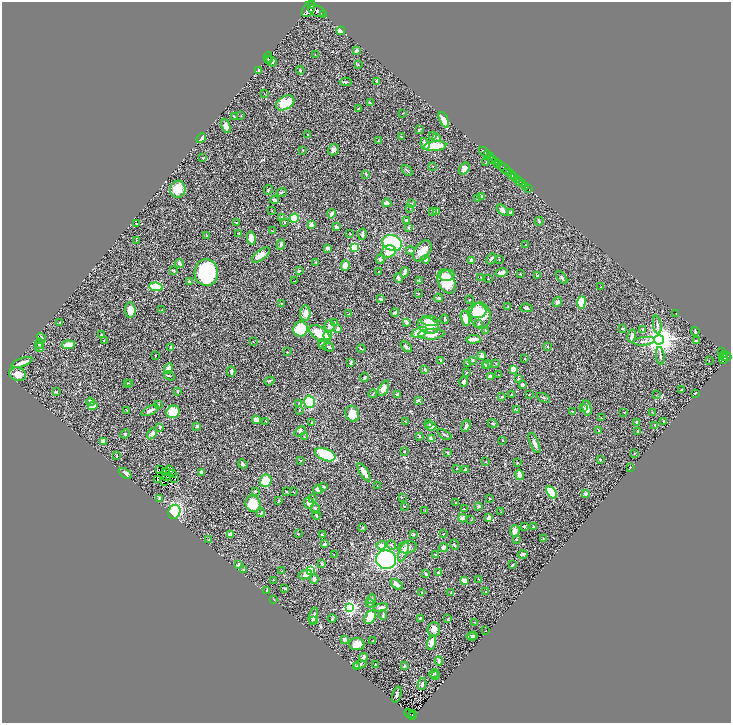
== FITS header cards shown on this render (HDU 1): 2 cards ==
NAXIS1  =                 1457
NAXIS2  =                 1441

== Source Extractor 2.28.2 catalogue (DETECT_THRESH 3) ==
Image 1457 x 1441 px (HDU 1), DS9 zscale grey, zoomed out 1/2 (1 PNG px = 2 x 2 image px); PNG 733 x 725 px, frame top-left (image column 1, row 1441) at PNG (2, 2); each listed source drawn as its Kron ellipse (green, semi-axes under 4 px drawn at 4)
Background 0.64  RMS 0.026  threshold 0.0788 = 3 sigma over >= 5 px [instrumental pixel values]
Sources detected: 429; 29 cannot appear on this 1/2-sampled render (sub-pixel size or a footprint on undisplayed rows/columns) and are neither listed nor drawn; the other 400 listed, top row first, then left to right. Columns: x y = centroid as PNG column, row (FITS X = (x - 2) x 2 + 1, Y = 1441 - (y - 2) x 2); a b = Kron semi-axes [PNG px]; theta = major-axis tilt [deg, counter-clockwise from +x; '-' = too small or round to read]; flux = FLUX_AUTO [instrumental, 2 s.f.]
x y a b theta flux
311 5 2 2 - 570
309 9 9 5 57 3200
317 11 9 5 -22 3400
323 14 2 1 - 100
341 31 4 4 - 30
356 51 3 2 - 15
315 55 2 2 - 2.3
268 57 5 2 - 3.9
269 60 3 2 - 3.7
271 61 6 4 -33 11
358 65 2 2 - 2.7
300 70 4 3 - 7.3
258 71 3 2 - 4.9
377 81 3 2 - 10
346 82 6 2 -4 6.8
264 94 2 2 - 1.5
285 103 10 6 30 120
370 103 3 2 - 3.2
358 109 2 2 - 2.5
403 113 2 2 - 1.6
241 116 2 2 - 1.6
234 117 2 2 - 2.2
444 120 8 4 -65 58
226 126 7 4 -69 21
419 130 3 2 - 3.6
307 134 3 2 - 2.5
433 136 2 2 - 14
401 137 2 2 - 3
437 137 4 3 - 6.3
201 138 5 3 - 27
378 141 3 2 - 1.6
425 144 6 4 -72 26
435 146 11 5 6 110
303 150 2 2 - 2.3
333 150 6 5 - 14
485 152 6 2 -36 360
487 154 3 2 - 340
490 157 3 2 - 390
203 158 2 2 - 2.3
493 159 3 2 - 120
495 162 4 2 - 110
486 163 2 2 - 3.8
498 164 2 2 - 190
432 166 2 2 - 1.5
501 166 5 1 - 230
464 169 6 4 56 25
407 170 6 2 -48 5.4
505 170 7 3 -46 410
509 173 2 1 - 320
366 174 4 2 - 3.8
512 175 4 2 - 720
515 177 2 2 - 260
517 180 3 1 - 290
520 182 2 2 - 150
522 184 2 2 - 190
526 186 2 2 - 100
178 189 8 7 - 59
529 189 2 1 - 13
268 190 5 2 - 5.7
282 192 5 2 - 4.9
481 197 3 3 - 7.1
478 199 2 2 - 2
274 200 4 3 - 10
387 203 4 3 - 26
411 204 3 3 - 5.3
410 208 2 2 - 2.3
272 210 3 2 - 1.8
502 210 7 4 -38 16
432 211 4 3 - 3.4
437 212 3 3 - 30
510 213 4 3 - 3.8
331 214 5 3 - 12
282 218 2 2 - 26
294 218 5 4 - 170
407 220 3 3 - 8.7
539 221 4 2 - 3.3
237 222 3 1 - 3
284 222 2 2 - 2.6
136 224 2 1 - 2.9
311 225 4 3 - 13
336 227 4 3 - 12
409 227 4 3 - 5
272 231 4 1 - 2
239 233 3 2 - 2.5
350 234 3 2 - 1.8
362 234 6 3 79 6.7
206 235 3 2 - 2.6
251 238 6 4 -81 41
136 240 2 1 - 1.3
392 243 10 7 -21 330
281 245 5 4 - 8.8
525 245 2 2 - 2.3
354 247 4 3 - 330
327 248 4 3 - 7.2
410 250 4 3 - 6.3
422 251 12 7 52 42
389 252 7 6 - 61
261 255 10 5 37 31
380 259 5 3 - 10
425 259 4 3 - 13
491 259 6 3 61 12
499 259 2 2 - 2.6
472 260 2 2 - 42
179 263 4 2 - 14
316 263 2 2 - 1.5
345 265 5 4 - 42
173 270 4 3 - 3.5
299 271 4 3 - 5.7
379 271 3 2 - 3.1
404 272 5 2 - 11
206 273 13 11 88 380
501 273 6 3 21 25
520 274 2 2 - 3.4
447 275 7 5 14 24
538 276 3 2 - 6.8
481 277 2 2 - 2
398 278 5 2 - 15
562 278 7 2 -55 8.7
488 279 2 2 - 5.4
294 281 2 1 - 1.8
419 281 4 3 - 3.9
446 281 12 8 -67 110
189 282 3 2 - 7.8
156 287 7 3 -8 200
601 287 2 2 - 2
418 293 2 2 - 4.4
439 298 4 3 - 9.5
380 299 3 2 - 5.4
470 299 3 2 - 1.8
557 302 5 3 - 9
581 302 6 4 83 150
281 303 2 2 - 3.9
508 306 2 1 - 1.9
526 308 6 3 -6 9
130 310 7 5 -83 44
162 310 2 1 - 1.5
477 311 9 7 -4 68
395 312 4 2 - 8.6
305 313 7 5 86 33
349 314 2 2 - 5
676 314 2 1 - 2
480 316 13 10 -80 130
465 318 8 4 -77 57
445 319 5 2 - 7.7
430 321 9 5 -6 34
60 322 3 2 - 2.6
335 322 2 2 - 3
407 323 3 3 - 17
479 324 4 3 - 4.9
657 325 9 3 -82 11
330 326 6 5 - 11
428 326 11 7 -22 120
623 328 3 2 - 8
300 329 7 7 - 200
338 329 3 3 - 12
642 329 3 3 - 3.8
485 330 3 2 - 2.2
695 331 4 2 - 5.5
419 332 8 5 21 64
320 333 12 6 -33 120
431 334 13 5 3 67
101 335 3 2 - 3.7
328 336 4 4 - 100
632 336 6 3 76 14
41 338 5 4 - 13
473 339 7 2 4 39
659 340 5 4 - 6700
104 341 2 2 - 2.1
644 341 11 3 6 15
697 341 4 3 - 8.5
253 342 2 1 - 1.6
39 344 5 4 - 11
323 344 5 4 - 11
68 345 6 3 5 57
548 346 3 3 - 3
39 347 4 3 - 8.8
171 347 4 2 - 3.8
328 347 6 3 -16 10
406 347 6 3 -43 8.6
361 349 4 2 - 3.5
721 351 2 2 - 150
287 352 2 2 - 3.2
724 355 3 2 - 220
155 356 3 2 - 2.9
482 356 3 3 - 17
660 356 9 3 -82 9.8
724 357 2 1 - 110
727 357 4 4 - 440
525 359 2 2 - 2.7
723 359 5 2 - 200
472 360 4 3 - 3.9
441 361 2 2 - 7.6
709 361 2 2 - 1.3
22 362 11 3 20 22
351 362 4 2 - 6.5
468 363 2 2 - 5.2
496 363 3 2 - 2.9
488 364 4 3 - 5.5
485 365 3 3 - 10
168 368 5 4 - 17
513 369 4 3 - 46
425 370 4 3 - 6.3
231 371 5 3 - 11
467 373 2 2 - 1.5
18 374 8 6 -17 36
498 375 2 2 - 2.1
169 376 5 2 - 3.7
490 376 4 3 - 12
364 378 4 3 - 9.3
518 379 3 2 - 4
269 381 5 2 - 4.8
464 382 5 3 - 13
127 383 2 2 - 3
130 383 3 2 - 2.4
522 385 3 2 - 12
384 388 8 4 65 41
681 390 2 2 - 2.7
56 392 3 2 - 7.5
177 392 4 2 - 3.3
695 393 3 1 - 2
373 394 4 2 - 3.3
398 394 4 3 - 9.5
511 395 3 2 - 2.5
529 395 2 2 - 3.2
656 395 3 1 - 1.4
502 397 3 2 - 4.3
543 398 7 2 -23 5.7
418 400 4 3 - 5.8
90 402 4 3 - 13
309 402 6 5 - 160
299 403 3 2 - 2.1
158 404 2 2 - 3.2
93 406 5 3 - 34
584 408 3 2 - 3.2
587 408 7 4 -78 24
127 410 2 2 - 3
299 410 3 2 - 3
517 410 4 2 - 3.2
150 411 9 2 26 19
572 411 2 2 - 2.6
173 412 7 6 - 97
624 412 2 1 - 2.9
652 412 3 2 - 2.3
352 414 8 6 -68 58
601 418 2 1 - 1.7
257 420 4 4 - 37
266 421 3 2 - 2.1
664 421 2 2 - 3.6
312 422 3 2 - 2.7
406 422 3 2 - 1.7
637 422 2 2 - 17
429 423 3 2 - 3.5
493 423 5 3 - 6.5
655 425 3 3 - 4.4
197 426 2 2 - 17
431 426 5 3 - 17
466 426 6 2 72 11
160 427 3 2 - 5
300 431 6 4 40 9.9
599 431 3 3 - 3.9
638 431 3 2 - 7.5
125 434 5 3 - 6.2
152 434 6 4 55 19
445 435 8 2 -29 7.8
304 436 2 2 - 2.5
419 436 4 3 - 5.5
431 439 4 3 - 17
502 440 3 2 - 4
103 442 4 3 - 24
534 443 11 3 -67 19
404 452 2 2 - 3.2
447 453 3 2 - 6.1
635 453 2 2 - 2
325 455 11 6 -22 180
117 456 3 2 - 2.8
600 460 3 2 - 3.7
301 461 2 2 - 2.1
486 462 2 2 - 2.7
518 462 2 2 - 1.9
243 464 5 3 - 9.7
630 467 2 2 - 2.7
457 468 2 2 - 2.6
170 469 3 1 - 2.7
466 469 3 2 - 4.7
159 470 2 1 - 1.6
166 472 2 1 - 3.1
201 472 3 3 - 9.6
364 472 10 3 -57 38
125 473 7 3 -35 13
172 473 3 1 - 1.4
519 475 5 3 - 30
167 477 2 1 - 1.6
174 478 2 1 - 5
158 480 2 1 - 0.026
165 481 2 1 - 2.4
266 481 6 6 - 71
377 486 3 2 - 1.5
324 487 3 2 - 5.8
318 490 5 3 - 15
255 491 3 3 - 3.9
286 492 3 2 - 3.4
293 492 2 2 - 2.3
552 492 7 4 -57 220
585 494 3 2 - 11
402 497 3 2 - 2
159 498 3 2 - 5.7
490 498 3 2 - 5.1
312 499 2 2 - 2.4
279 501 2 2 - 8.6
309 503 6 5 - 25
456 503 2 2 - 4.3
253 504 8 7 - 120
479 506 3 3 - 8.7
404 507 2 2 - 2.3
315 509 5 4 - 6
464 509 3 2 - 1.7
425 510 3 2 - 2.1
174 512 7 6 - 260
501 512 2 1 - 1.5
261 513 4 2 - 3.9
316 515 4 3 - 6
489 517 4 3 - 20
462 518 4 3 - 23
471 520 2 2 - 1.7
524 527 4 4 - 7
534 527 3 2 - 5.8
363 528 4 2 - 2.4
515 531 6 5 - 23
230 534 4 3 - 23
298 534 2 2 - 7.5
413 534 3 3 - 4.9
443 534 2 1 - 1.8
322 535 3 2 - 5.9
516 539 3 2 - 3
544 539 4 3 - 4.5
209 540 3 2 - 3
324 544 3 2 - 14
381 545 5 4 - 22
391 545 5 2 - 5
454 545 5 3 - 5
407 547 9 6 8 27
443 547 5 4 - 14
403 552 10 4 70 19
436 554 3 2 - 2.8
523 554 5 2 - 13
334 555 2 1 - 1.2
386 560 10 9 - 620
322 564 3 2 - 6.6
239 565 2 2 - 11
512 565 3 2 - 6.2
244 570 3 2 - 6.7
310 570 4 3 - 160
282 571 3 2 - 2.1
438 572 2 2 - 5.4
426 574 4 3 - 6.7
305 575 7 4 19 28
314 579 4 3 - 16
479 579 2 1 - 1.7
273 580 3 2 - 1.5
464 581 4 3 - 24
396 584 6 3 -36 27
285 588 3 2 - 6.5
267 590 2 1 - 3.5
486 592 4 2 - 3.4
422 593 2 2 - 3.7
451 593 3 3 - 2.7
273 599 3 2 - 2.4
371 599 5 3 - 7.5
370 603 4 4 - 6.9
350 608 4 4 - 1200
381 608 7 3 12 22
383 615 5 2 - 6.7
313 616 8 3 74 18
370 617 7 5 59 68
332 618 4 3 - 4.7
420 618 2 2 - 5.7
448 619 4 2 - 2.5
313 620 3 3 - 14
475 622 2 2 - 1.8
434 629 7 6 - 35
486 631 2 1 - 2.6
471 636 5 3 - 14
474 636 4 3 - 9.6
344 639 2 2 - 25
373 641 2 1 - 1.8
432 643 8 4 72 39
357 644 8 6 -4 36
363 657 4 3 - 16
439 661 4 3 - 11
360 665 6 3 15 8.6
375 665 3 2 - 3.1
356 666 3 2 - 4.1
404 666 3 2 - 4.2
434 673 5 3 - 6.7
436 676 3 2 - 1.9
422 684 6 3 80 11
397 695 8 3 74 11
409 713 5 2 - 45
413 714 2 1 - 18
413 716 2 1 - 50
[29 sub-pixel or undisplayed-footprint detections neither listed nor drawn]